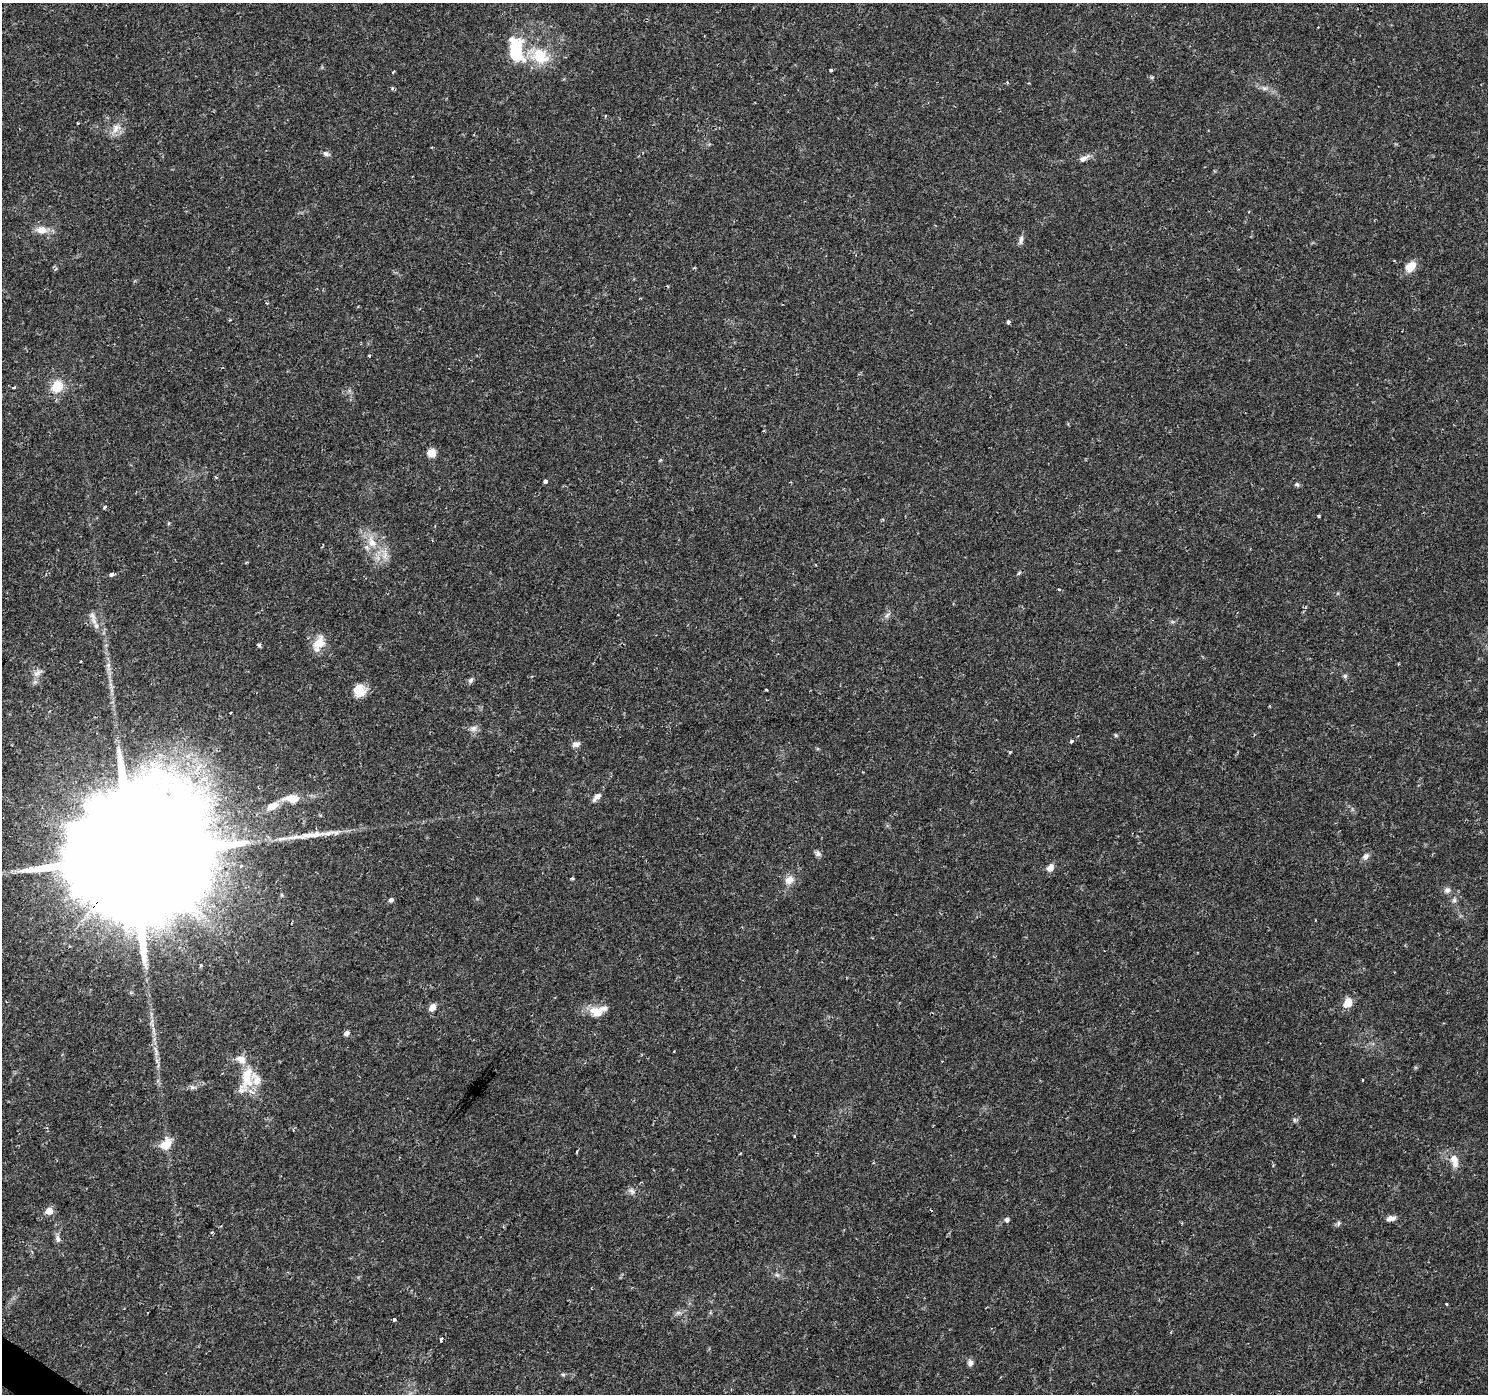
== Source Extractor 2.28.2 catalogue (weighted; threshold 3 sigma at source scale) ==
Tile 7 of 4 x 4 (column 3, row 2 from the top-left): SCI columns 2975-4460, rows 2967-4358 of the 5953 x 5998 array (HDU 1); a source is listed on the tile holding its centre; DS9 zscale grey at full resolution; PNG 1490 x 1396 px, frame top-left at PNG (2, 3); no overlay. Shown black and unused: <1% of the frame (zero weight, under 2 of 3 exposures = <1% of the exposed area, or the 3 px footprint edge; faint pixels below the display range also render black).
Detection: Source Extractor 2.28.2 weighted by HDU 2 'WHT'; one run over the whole footprint, this tile lists its part. Background 0.0415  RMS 0.0033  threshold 0.015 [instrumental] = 3 sigma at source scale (4.5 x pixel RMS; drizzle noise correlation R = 1.50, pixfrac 1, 0.0396/0.0396 arcsec/px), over >= 5 px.
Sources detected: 97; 5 cosmic-ray / hot-pixel residue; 1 long thin detection or spike segment (spike, bleed or trail) — not listed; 5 inside a brighter listed object's ellipse — not listed separately; the other 86 listed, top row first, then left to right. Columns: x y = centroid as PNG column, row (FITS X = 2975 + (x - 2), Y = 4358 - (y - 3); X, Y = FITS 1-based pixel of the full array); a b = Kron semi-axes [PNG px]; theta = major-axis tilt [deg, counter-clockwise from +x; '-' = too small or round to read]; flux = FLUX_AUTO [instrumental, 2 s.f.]
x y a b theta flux
515 53 22 14 88 17
540 56 27 20 -26 11
831 70 3 3 - 0.96
1152 77 6 4 19 0.42
1264 88 8 6 -1 1
605 116 4 2 - 0.27
78 123 3 2 - 0.34
116 128 15 10 51 3.1
326 154 9 6 -26 1
1084 158 14 6 26 1.9
42 230 13 9 3 3.6
1021 239 12 5 78 1.3
1410 266 12 8 43 5
694 268 5 3 - 0.3
1008 322 4 3 - 0.94
369 356 3 3 - 0.31
57 386 16 14 56 6.5
13 387 3 3 - 0.96
432 453 7 7 - 4.5
545 481 3 3 - 7
1297 484 6 5 - 0.68
104 507 3 3 - 1.7
1319 516 3 3 - 0.67
372 542 18 10 -64 5.5
384 556 10 6 73 2
1019 573 5 4 - 0.42
111 574 4 3 - 1.8
1059 589 4 3 - 0.62
887 615 9 4 37 0.96
93 616 14 6 -64 1.7
318 644 21 13 62 4.8
258 645 3 3 - 1.4
37 673 14 7 36 1.8
1345 676 7 5 1 0.66
471 680 8 6 58 0.91
359 690 14 13 - 5.4
766 690 3 3 - 1.2
231 712 2 2 - 0.38
473 728 10 8 3 1.6
1116 735 6 4 -88 0.4
1071 741 3 3 - 1.1
576 744 10 7 7 1.3
1010 752 5 3 - 0.35
597 797 13 6 46 1.7
292 798 18 9 -3 5.5
272 806 16 8 24 3.4
818 853 8 7 - 1
1366 856 10 7 47 1.4
132 858 75 29 51 28000
241 866 3 3 - 0.7
1050 868 9 7 58 2.2
572 878 5 3 - 0.39
789 880 12 10 30 2.8
1447 890 9 9 - 1.3
391 900 5 4 - 1
1454 900 6 6 - 0.8
201 965 4 3 - 0.32
1348 1002 11 8 57 4.1
432 1007 8 6 45 2.2
597 1012 15 11 -12 5.2
346 1033 8 6 36 0.99
247 1077 38 15 78 11
1362 1080 3 2 - 0.59
192 1087 8 5 -45 0.71
1294 1120 6 4 -71 0.53
293 1130 3 3 - 0.28
794 1136 3 2 - 0.3
166 1144 15 11 55 5
577 1151 4 3 - 0.33
1454 1160 17 9 -76 3.7
632 1191 10 7 -69 1.2
931 1210 3 2 - 0.32
49 1211 5 5 - 5.5
1391 1218 10 6 9 1.9
1007 1220 6 5 - 0.88
1338 1223 8 4 82 0.62
221 1226 3 3 - 0.26
212 1232 3 3 - 0.84
58 1239 9 6 -78 1.2
777 1275 6 5 - 0.66
1446 1304 3 3 - 0.32
678 1313 7 5 0 0.81
394 1319 3 3 - 1.2
441 1339 4 3 - 3.3
970 1363 9 7 86 1.3
563 1374 6 4 -1 0.49
Overlapping masked pixels (flux is a lower limit): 1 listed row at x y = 132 858
Isophote crosses this tile's border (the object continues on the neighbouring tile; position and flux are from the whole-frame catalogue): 1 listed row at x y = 132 858